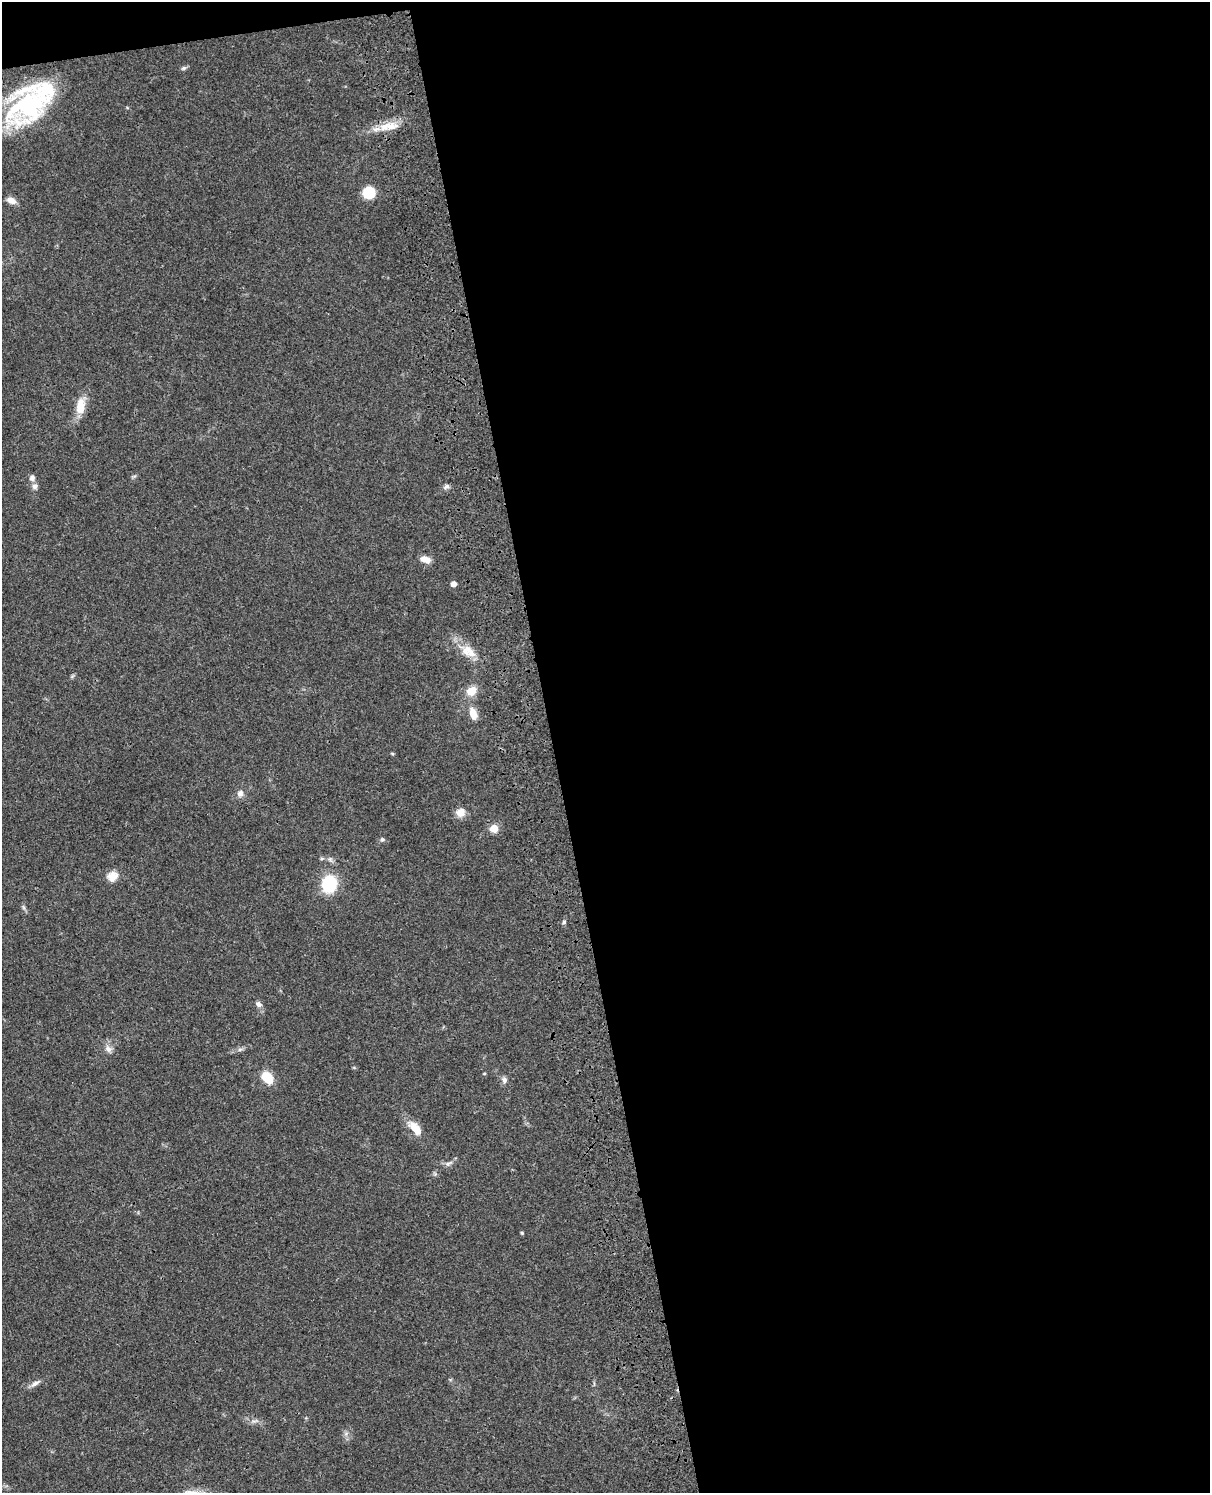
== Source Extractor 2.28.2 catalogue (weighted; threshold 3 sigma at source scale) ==
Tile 4 of 4 x 3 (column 4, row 1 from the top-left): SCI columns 3746-4953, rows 3265-4755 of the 5072 x 4926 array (HDU 1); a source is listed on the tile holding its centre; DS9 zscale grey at full resolution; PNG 1212 x 1495 px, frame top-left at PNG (2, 2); no overlay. Shown black and unused: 55% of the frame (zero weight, under 3 of 4 exposures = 6% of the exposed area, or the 3 px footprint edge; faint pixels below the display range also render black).
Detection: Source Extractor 2.28.2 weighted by HDU 2 'WHT'; one run over the whole footprint, this tile lists its part. Background 0.0831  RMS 0.0061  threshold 0.0275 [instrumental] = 3 sigma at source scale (4.5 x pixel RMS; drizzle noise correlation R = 1.50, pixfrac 1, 0.05/0.05 arcsec/px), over >= 5 px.
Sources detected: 34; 2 inside a brighter listed object's ellipse — not listed separately; the other 32 listed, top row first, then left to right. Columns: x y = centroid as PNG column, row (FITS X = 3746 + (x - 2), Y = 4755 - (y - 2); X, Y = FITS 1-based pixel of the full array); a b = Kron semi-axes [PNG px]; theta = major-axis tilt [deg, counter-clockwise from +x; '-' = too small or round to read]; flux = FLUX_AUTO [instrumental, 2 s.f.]
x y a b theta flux
184 68 8 5 26 1.2
32 102 73 32 41 81
391 127 20 12 16 9.1
369 192 12 11 - 14
11 201 10 7 -24 4.3
80 406 23 11 84 9.5
32 478 8 6 70 2.5
35 486 8 7 - 2.1
447 487 9 4 21 1.6
425 559 12 7 -20 5.1
453 584 4 4 - 4.9
466 650 16 14 35 7.7
471 691 12 10 39 7.7
473 713 12 7 -75 7.9
240 794 10 8 77 2.8
460 813 10 9 - 6.1
494 828 6 6 - 10
382 839 5 5 - 1
322 858 6 4 19 0.83
112 876 14 12 36 5.9
329 884 17 14 79 29
23 907 7 4 -71 1.1
564 922 5 5 - 1
258 1004 9 7 -33 2.2
108 1049 10 8 -56 3.1
240 1049 7 4 19 1.3
267 1077 11 8 -47 15
504 1080 9 7 -77 2
415 1128 22 10 -48 9.7
448 1164 9 6 11 1.9
522 1233 5 4 - 0.62
35 1383 14 6 30 2.8